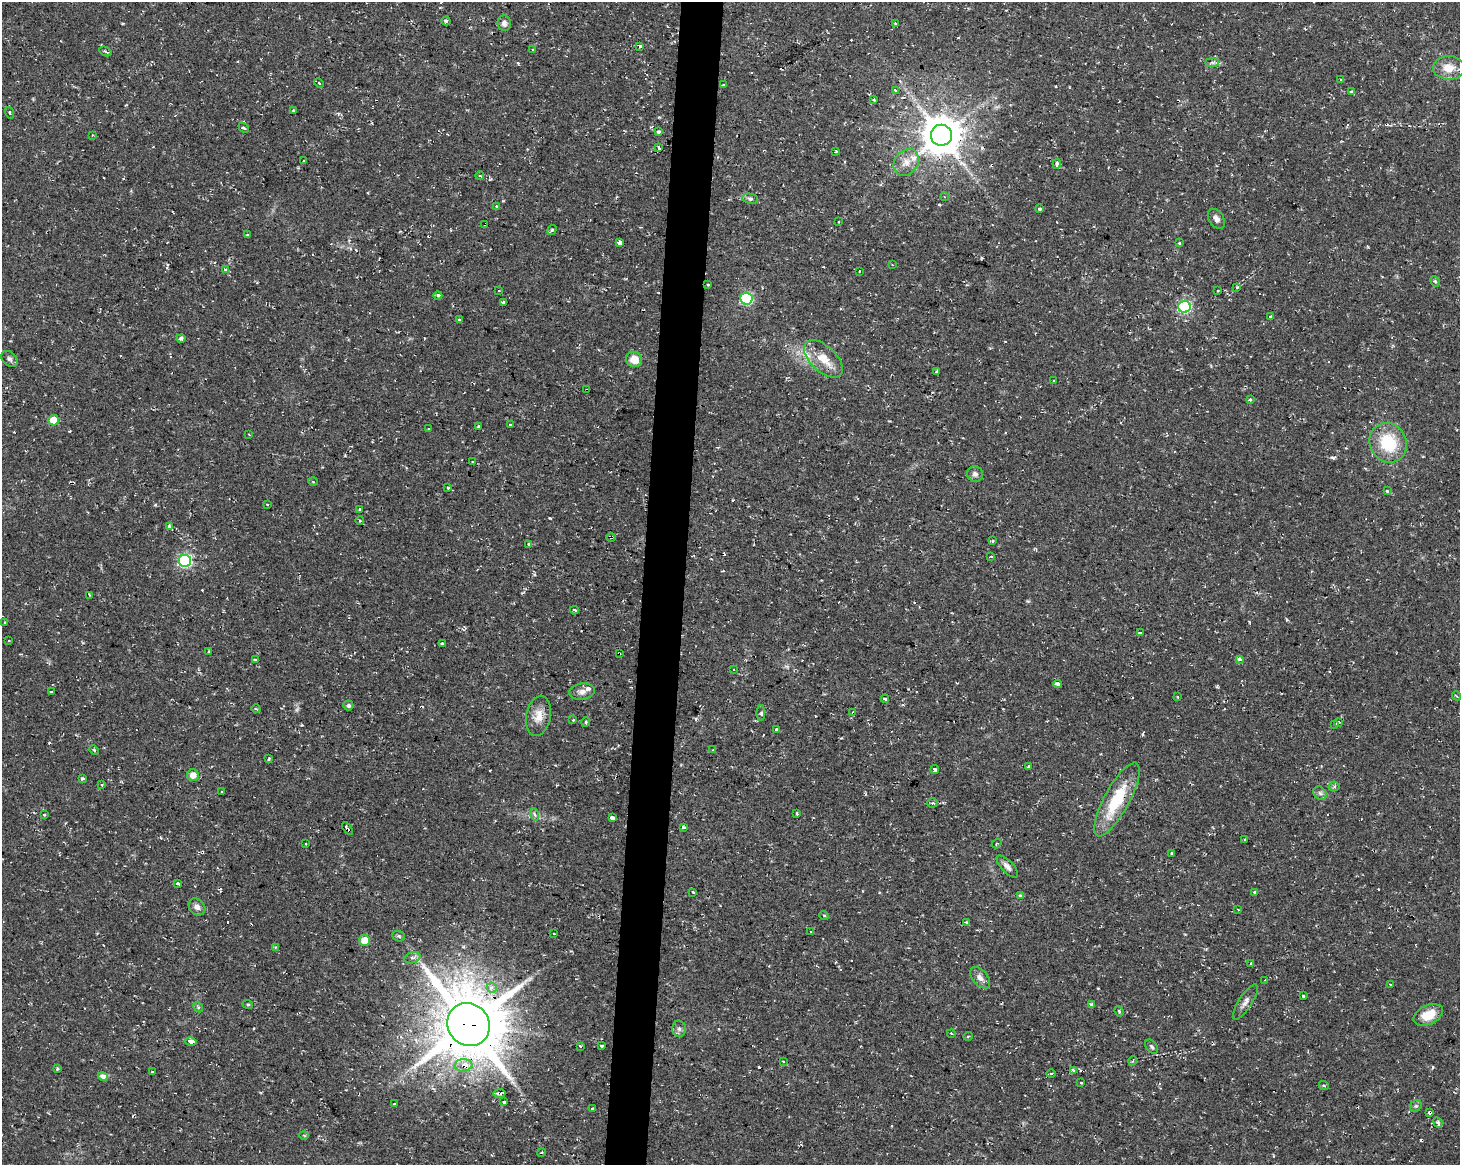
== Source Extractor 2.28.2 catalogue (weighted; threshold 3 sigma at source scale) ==
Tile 8 of 3 x 4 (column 2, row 3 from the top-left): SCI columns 1742-3199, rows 1163-2325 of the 4882 x 4662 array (HDU 1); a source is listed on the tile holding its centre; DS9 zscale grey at full resolution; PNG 1462 x 1167 px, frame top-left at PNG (2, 2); each listed source drawn as its Kron ellipse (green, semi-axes under 4 px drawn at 4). Shown black and unused: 3% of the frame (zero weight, under 2 of 3 exposures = <1% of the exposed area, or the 3 px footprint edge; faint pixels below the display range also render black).
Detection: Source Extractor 2.28.2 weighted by HDU 2 'WHT'; one run over the whole footprint, this tile lists its part. Background 0.0261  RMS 0.0038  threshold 0.0172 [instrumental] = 3 sigma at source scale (4.5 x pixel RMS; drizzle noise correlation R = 1.50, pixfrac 1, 0.0396/0.0396 arcsec/px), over >= 5 px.
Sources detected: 220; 34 cosmic-ray / hot-pixel residue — neither listed nor drawn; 3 inside a brighter listed object's ellipse — not listed separately; the other 183 listed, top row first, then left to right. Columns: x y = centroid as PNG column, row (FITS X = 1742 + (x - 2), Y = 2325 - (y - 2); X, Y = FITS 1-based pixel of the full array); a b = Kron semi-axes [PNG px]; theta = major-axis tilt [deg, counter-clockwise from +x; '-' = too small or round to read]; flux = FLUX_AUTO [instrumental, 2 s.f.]
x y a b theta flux
446 21 4 4 - 0.71
504 23 8 6 -83 1.6
895 23 3 3 - 0.53
640 46 4 3 - 0.83
532 49 4 3 - 0.34
105 51 6 3 -26 0.91
1212 63 7 4 0 0.87
1449 68 15 12 -2 5.7
1340 80 3 3 - 0.41
319 83 5 3 - 0.42
723 85 3 3 - 1.7
895 90 4 3 - 0.46
1352 92 4 4 - 0.85
874 100 3 3 - 1.5
294 110 3 2 - 0.43
10 113 6 3 -71 0.4
244 128 6 3 -42 0.67
659 132 3 3 - 2.4
93 135 3 2 - 0.42
941 135 10 10 - 1200
658 148 4 3 - 26
836 151 3 2 - 0.37
304 161 2 2 - 0.28
906 162 14 11 53 4
1057 164 5 3 - 2.9
480 176 4 3 - 0.38
944 197 3 2 - 0.3
750 199 8 5 -9 0.8
496 207 3 3 - 1.1
1040 209 4 3 - 0.61
1216 219 11 7 -57 1.8
838 222 3 2 - 0.29
485 224 3 2 - 1.2
552 230 5 4 - 0.74
247 235 4 3 - 0.47
619 243 4 4 - 3.9
1179 243 3 3 - 0.76
892 265 2 2 - 0.3
225 269 4 3 - 0.49
859 271 3 2 - 0.27
1435 281 5 4 - 0.55
708 284 3 3 - 1.4
1237 287 4 3 - 0.94
499 291 3 3 - 0.82
1218 291 3 2 - 0.3
438 295 4 4 - 0.98
746 299 6 6 - 39
503 302 4 3 - 1.9
1185 307 6 6 - 54
1270 316 3 2 - 0.64
459 320 3 3 - 0.39
181 338 4 4 - 1.2
9 359 9 6 -43 1.1
634 359 8 7 - 5
823 359 23 12 -43 7.5
937 371 4 3 - 0.71
1054 380 3 2 - 0.5
587 390 3 2 - 0.34
1250 400 3 3 - 1.7
53 420 5 5 - 7.7
510 424 3 2 - 0.54
479 426 3 3 - 0.9
429 429 3 2 - 0.31
249 435 3 2 - 0.25
1388 443 20 18 -61 17
472 462 3 3 - 0.58
975 474 8 7 - 1.3
313 482 5 3 - 0.38
448 488 3 3 - 0.39
1387 491 3 3 - 0.52
267 504 3 3 - 0.47
360 509 4 3 - 0.36
360 521 4 3 - 0.35
169 526 4 4 - 0.66
611 537 5 3 - 0.44
992 541 4 3 - 1.3
529 544 3 3 - 1.5
991 556 3 3 - 0.38
185 561 6 6 - 57
90 595 4 2 - 0.38
574 610 4 3 - 1.9
5 622 3 3 - 1.2
1140 633 4 3 - 2.3
9 640 2 2 - 0.35
442 644 3 3 - 1.4
209 651 4 2 - 0.39
619 653 4 2 - 0.65
1239 659 4 3 - 3
255 660 3 3 - 1.8
734 670 3 3 - 0.98
1058 684 4 3 - 2.1
51 692 3 2 - 0.35
582 692 13 8 8 2.2
1457 696 4 3 - 0.48
1178 697 4 3 - 0.4
885 699 4 3 - 1.9
348 705 5 5 - 0.76
256 709 4 3 - 0.36
761 713 8 4 90 0.72
853 713 3 3 - 1.5
538 716 20 12 79 4.7
573 720 3 3 - 0.39
586 722 5 4 - 0.53
1339 722 3 3 - 0.56
1335 724 4 2 - 0.42
776 730 3 3 - 1.3
94 750 5 3 - 0.47
713 750 3 3 - 0.38
269 759 3 3 - 0.56
1029 767 3 3 - 0.77
935 769 4 3 - 6.2
193 775 6 6 - 3.6
83 779 4 3 - 2.5
102 785 3 3 - 0.55
1334 786 5 5 - 0.61
222 792 3 2 - 0.65
1320 793 7 6 - 1
1117 799 41 12 61 19
933 803 5 4 - 0.61
534 814 6 4 -71 0.82
797 814 3 3 - 1
44 815 3 3 - 1.2
612 818 3 3 - 14
684 828 3 3 - 1.6
347 829 7 3 -56 3.1
1245 839 3 3 - 0.35
306 844 3 2 - 0.7
996 844 5 3 - 0.47
1171 853 3 2 - 0.3
1007 866 14 6 -46 1.8
178 884 4 3 - 16
693 892 3 2 - 0.9
1254 892 3 3 - 0.95
1020 896 3 3 - 3.6
197 907 9 7 -48 1.8
1238 910 3 3 - 0.28
824 915 5 3 - 0.37
966 923 3 3 - 11
810 932 4 2 - 0.27
554 934 3 2 - 0.6
399 936 7 5 -22 0.64
364 940 5 5 - 6.9
275 947 4 2 - 0.26
412 958 8 5 20 1.3
1251 963 3 3 - 3.4
980 978 12 7 -49 2.2
1265 980 2 2 - 0.29
1390 984 3 2 - 0.28
492 988 5 5 - 2.3
1303 996 3 2 - 0.43
1245 1002 20 6 57 2.3
1091 1004 4 3 - 1
248 1005 5 3 - 0.47
198 1007 5 4 - 0.64
1119 1011 5 4 - 0.59
1428 1015 15 9 26 6.8
468 1024 22 20 -53 2700
679 1029 8 6 -89 1.2
951 1033 4 2 - 0.28
968 1036 5 3 - 0.3
191 1042 6 4 -13 18
602 1046 3 2 - 0.79
581 1047 3 3 - 1.4
1152 1047 8 5 -51 0.79
783 1061 3 3 - 0.76
1133 1061 5 3 - 0.6
463 1065 9 6 5 4.5
58 1068 4 3 - 0.46
1073 1071 3 3 - 1.1
152 1072 3 2 - 0.83
1051 1074 5 3 - 0.46
103 1076 5 4 - 2.3
1081 1083 3 3 - 1.5
1324 1086 5 3 - 0.41
499 1093 6 3 2 1.7
504 1102 4 3 - 1.7
394 1104 3 2 - 0.71
1416 1106 6 5 - 0.73
592 1109 3 3 - 1.5
1430 1112 3 3 - 1.5
1438 1123 5 4 - 1.2
304 1135 5 3 - 0.4
542 1152 4 3 - 0.43
Overlapping masked pixels (flux is a lower limit): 12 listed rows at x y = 941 135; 485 224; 708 284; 587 390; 611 537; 619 653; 853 713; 1117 799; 347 829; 468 1024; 463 1065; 1430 1112
Unlisted compact peaks at least as high as the median listed source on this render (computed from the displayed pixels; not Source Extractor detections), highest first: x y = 1333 458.